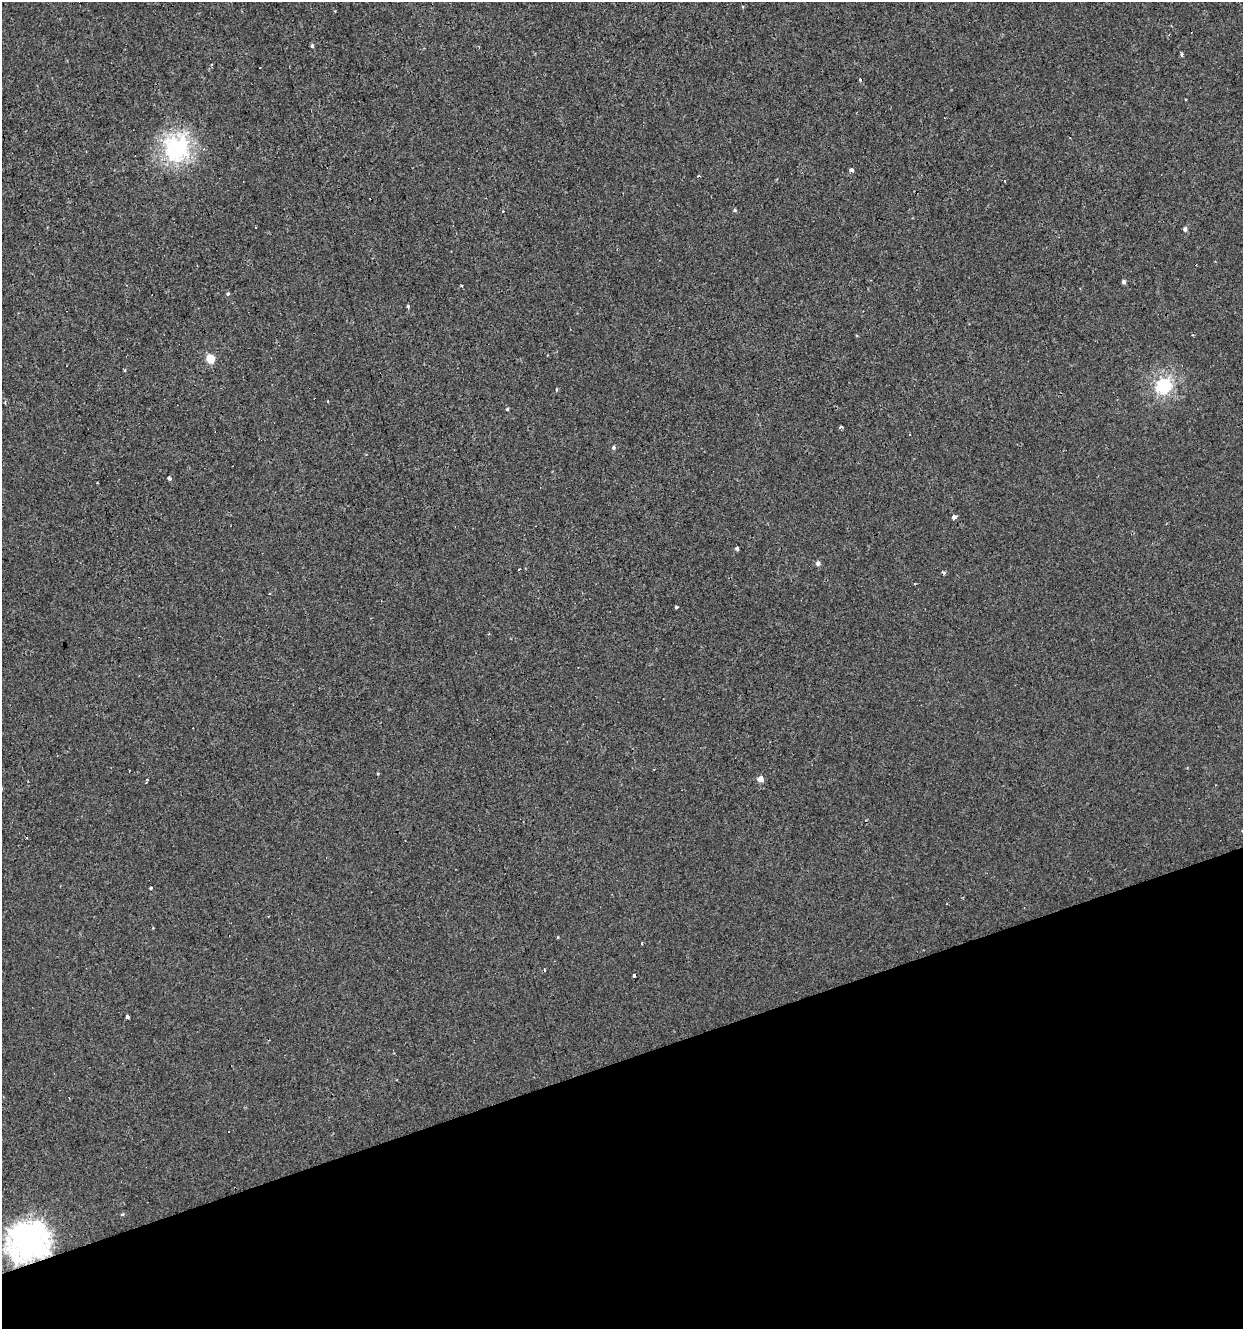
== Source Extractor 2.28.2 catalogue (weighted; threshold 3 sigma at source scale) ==
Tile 14 of 4 x 4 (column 2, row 4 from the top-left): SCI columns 1296-2536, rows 1-1327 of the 5123 x 5308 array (HDU 1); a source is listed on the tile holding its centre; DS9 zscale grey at full resolution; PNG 1245 x 1331 px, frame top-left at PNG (2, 2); no overlay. Shown black and unused: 20% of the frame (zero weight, under 2 of 3 exposures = <1% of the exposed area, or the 3 px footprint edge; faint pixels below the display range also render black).
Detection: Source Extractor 2.28.2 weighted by HDU 2 'WHT'; one run over the whole footprint, this tile lists its part. Background -2.46e-04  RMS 0.0043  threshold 0.0194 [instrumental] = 3 sigma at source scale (4.5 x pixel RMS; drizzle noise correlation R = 1.50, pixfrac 1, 0.0396/0.0396 arcsec/px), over >= 5 px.
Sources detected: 52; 9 cosmic-ray / hot-pixel residue — not listed; the other 43 listed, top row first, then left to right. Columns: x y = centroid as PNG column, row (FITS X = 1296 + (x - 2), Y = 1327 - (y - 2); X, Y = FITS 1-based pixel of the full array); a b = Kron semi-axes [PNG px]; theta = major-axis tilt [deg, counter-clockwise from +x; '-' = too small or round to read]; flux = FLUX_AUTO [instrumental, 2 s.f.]
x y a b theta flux
312 46 5 4 - 0.79
1181 54 8 4 -60 1.1
212 64 3 2 - 0.66
861 79 3 3 - 1.8
176 149 9 9 - 190
204 149 4 3 - 0.55
851 170 3 3 - 9.1
1005 181 3 2 - 0.32
735 210 5 4 - 0.73
1185 229 4 4 - 1.6
197 266 3 2 - 0.29
1124 282 5 4 - 1.5
228 293 5 4 - 0.72
408 306 4 3 - 2.5
210 358 5 5 - 16
125 370 5 3 - 0.43
1164 386 7 6 - 92
556 390 4 3 - 0.5
328 401 3 2 - 0.4
507 409 4 4 - 0.52
840 427 4 3 - 1.3
910 434 3 3 - 0.36
613 448 5 5 - 0.97
169 478 4 3 - 2.4
97 483 3 2 - 0.6
953 517 3 3 - 32
737 549 3 3 - 1.5
818 563 6 5 - 1.8
519 569 3 2 - 0.43
943 573 6 3 -43 0.62
915 583 4 3 - 0.4
269 594 3 2 - 0.58
676 607 3 3 - 1.2
378 774 4 3 - 0.38
760 779 5 5 - 3.6
147 781 6 3 75 0.78
151 888 3 3 - 0.84
558 937 4 3 - 0.35
642 943 3 2 - 0.46
634 975 4 3 - 1.7
127 1017 5 3 - 3.8
122 1214 5 4 - 0.57
29 1241 15 14 - 560
Overlapping masked pixels (flux is a lower limit): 1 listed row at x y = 29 1241